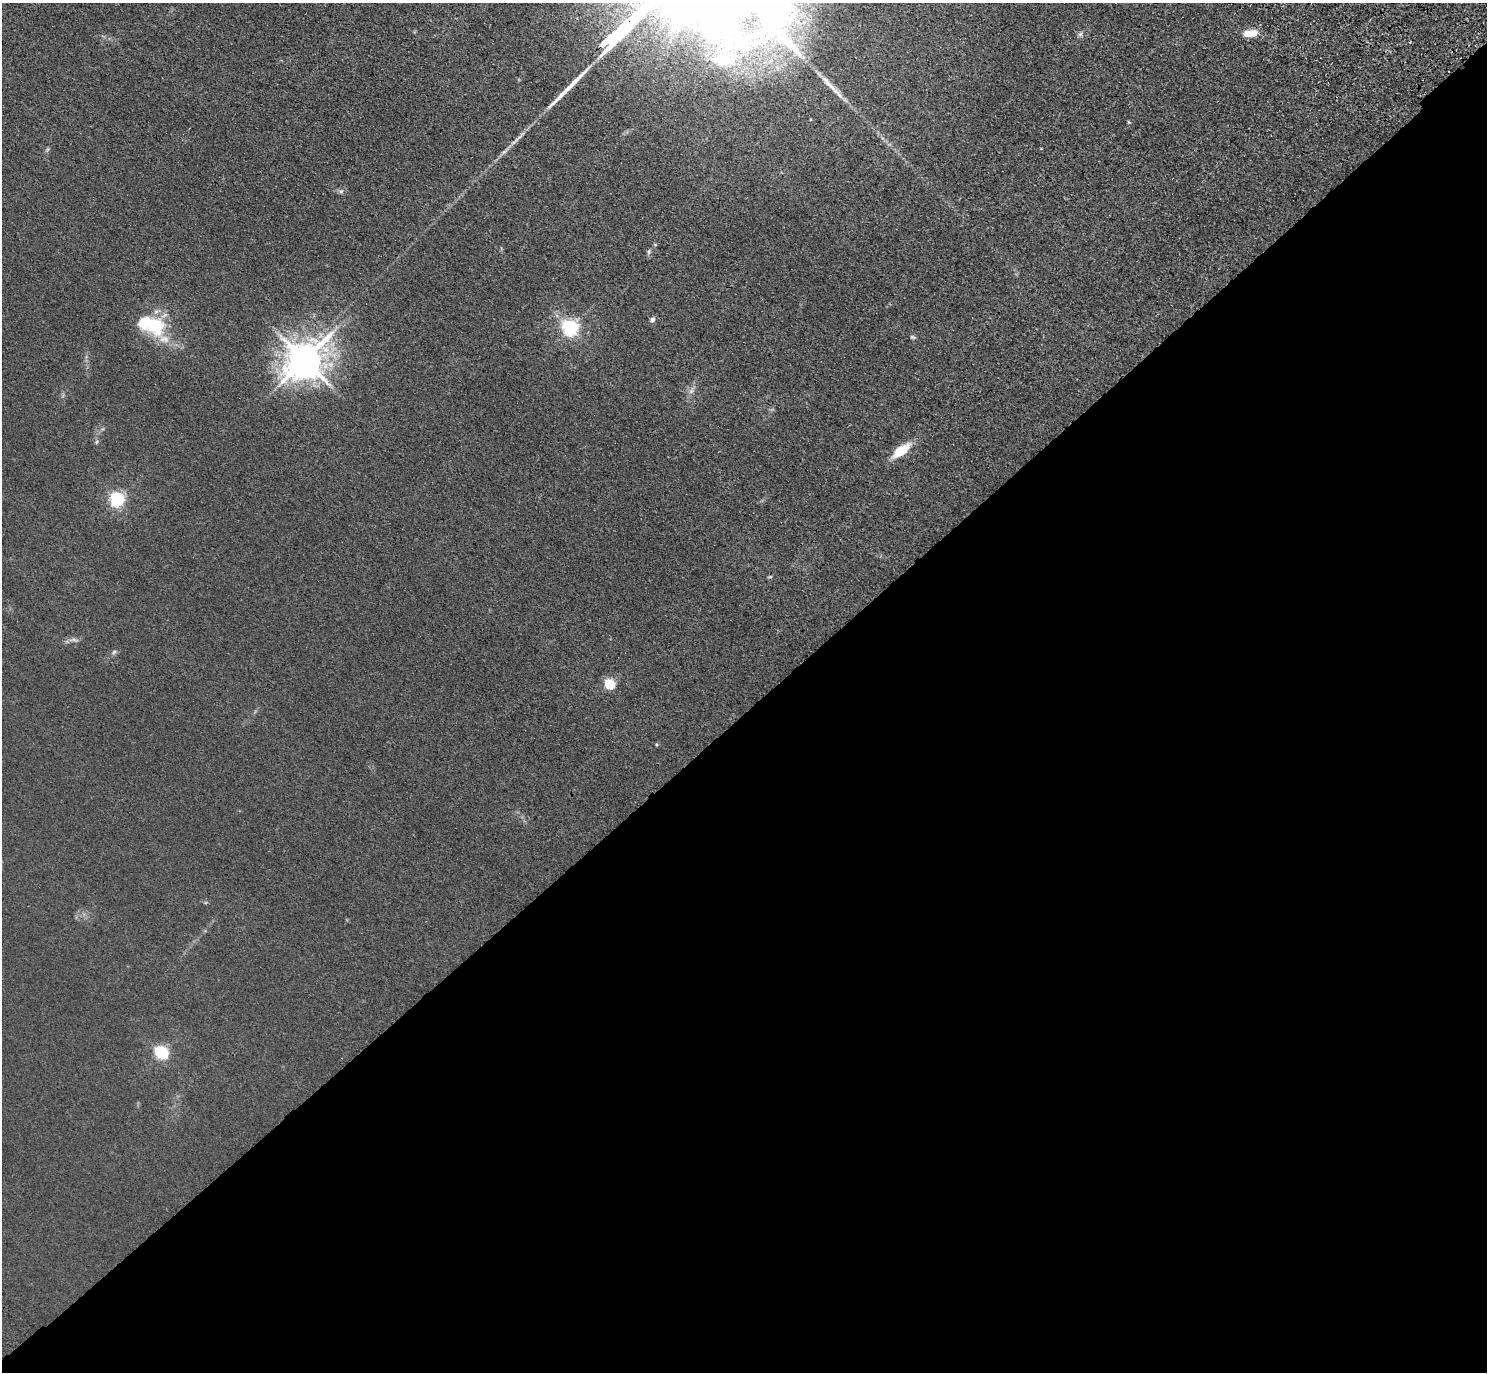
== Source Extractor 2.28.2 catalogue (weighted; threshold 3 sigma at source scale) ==
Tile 15 of 4 x 4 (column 3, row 4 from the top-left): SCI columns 3060-4544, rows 389-1758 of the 6118 x 6118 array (HDU 1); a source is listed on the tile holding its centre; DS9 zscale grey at full resolution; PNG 1489 x 1374 px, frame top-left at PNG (2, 3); no overlay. Shown black and unused: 48% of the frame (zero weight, under 3 of 4 exposures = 6% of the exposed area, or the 3 px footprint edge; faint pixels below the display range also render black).
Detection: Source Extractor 2.28.2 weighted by HDU 2 'WHT'; one run over the whole footprint, this tile lists its part. Background 0.0112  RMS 0.0054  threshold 0.0242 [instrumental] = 3 sigma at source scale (4.5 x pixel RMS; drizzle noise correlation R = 1.50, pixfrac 1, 0.05/0.05 arcsec/px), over >= 5 px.
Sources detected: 30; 1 inside a brighter object's white glare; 2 long thin detections or spike segments (spike, bleed or trail) — not listed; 1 inside a brighter listed object's ellipse — not listed separately; the other 26 listed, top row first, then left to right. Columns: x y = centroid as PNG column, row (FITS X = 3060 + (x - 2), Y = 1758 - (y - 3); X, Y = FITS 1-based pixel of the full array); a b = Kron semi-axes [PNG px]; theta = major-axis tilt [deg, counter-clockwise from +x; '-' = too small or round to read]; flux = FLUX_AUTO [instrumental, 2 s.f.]
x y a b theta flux
623 27 15 3 43 3500
1250 33 17 7 7 8.2
1080 34 8 5 36 1.4
610 38 12 3 43 2500
768 49 7 4 -71 1.9
724 59 38 21 1 24
765 62 6 6 - 1.7
777 67 10 5 -63 2.7
1128 122 6 3 -70 0.55
341 191 7 6 - 1.4
649 252 7 5 71 1.1
652 320 6 5 - 2.1
154 326 24 20 -9 30
570 328 6 6 - 190
913 337 8 4 -15 0.9
305 360 12 11 - 1500
691 391 8 5 45 1.7
96 442 6 4 70 0.75
901 451 19 8 37 17
117 500 6 6 - 130
770 577 6 4 1 0.63
74 640 15 6 -9 2.1
114 652 7 5 44 1.1
609 685 5 5 - 41
656 745 5 4 - 0.58
161 1053 8 6 -29 92
Overlapping masked pixels (flux is a lower limit): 1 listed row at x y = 623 27